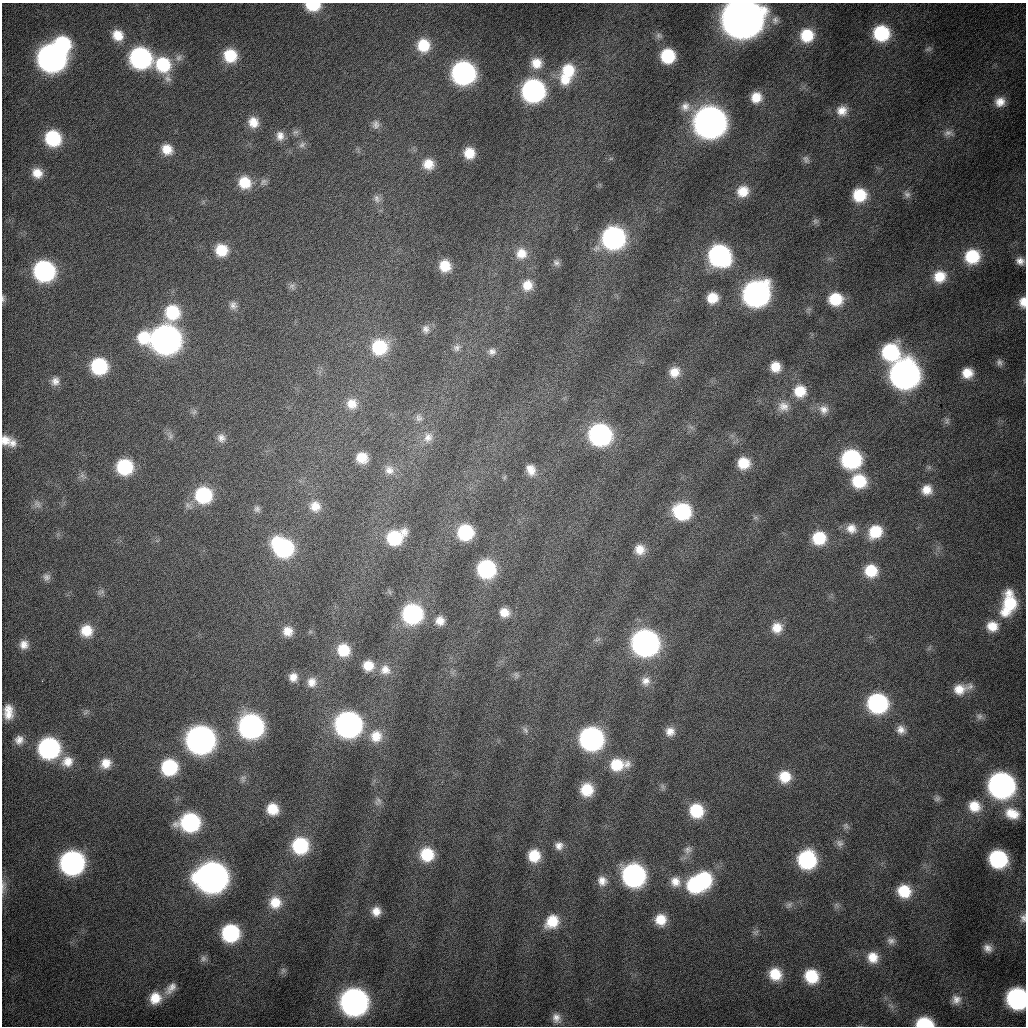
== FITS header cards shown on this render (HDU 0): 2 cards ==
NAXIS1  =                 1024
NAXIS2  =                 1024

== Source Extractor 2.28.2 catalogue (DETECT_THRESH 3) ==
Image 1024 x 1024 px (HDU 0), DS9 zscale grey, 1 PNG px = 1 image px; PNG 1028 x 1028 px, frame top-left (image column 1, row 1024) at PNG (2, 3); no overlay
Background 722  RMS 23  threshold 68.1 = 3 sigma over >= 5 px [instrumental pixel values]
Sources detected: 208; all 208 listed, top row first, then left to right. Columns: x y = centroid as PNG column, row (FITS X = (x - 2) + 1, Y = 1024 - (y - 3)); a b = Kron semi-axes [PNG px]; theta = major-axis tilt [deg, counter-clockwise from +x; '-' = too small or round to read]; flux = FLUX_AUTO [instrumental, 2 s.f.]
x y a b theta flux
313 6 13 8 0 4.5e+04
742 18 17 16 - 7.4e+06
775 20 12 9 79 9.8e+03
881 33 15 14 - 9.9e+04
118 35 14 12 -49 2.8e+04
807 35 13 13 - 5.0e+04
659 36 10 7 -27 5.5e+03
62 44 15 13 -36 1.1e+05
423 45 14 14 - 4.8e+04
928 49 10 6 26 4.3e+03
230 56 14 13 - 5.5e+04
668 56 11 11 - 7.7e+04
51 58 16 15 - 1.2e+06
140 58 14 14 - 3.7e+05
179 58 11 8 75 9.2e+03
536 63 14 14 - 2.6e+04
163 65 20 15 -63 8.9e+04
568 70 18 17 - 5.8e+04
463 73 14 14 - 5.3e+05
565 79 15 15 - 3.6e+04
533 90 14 14 - 4.8e+05
756 97 12 11 - 2.7e+04
1000 102 13 12 - 1.8e+04
685 107 14 13 - 1.6e+04
842 111 14 12 18 2.0e+04
253 122 13 12 - 2.3e+04
710 122 16 15 - 2.2e+06
376 125 12 10 -89 8.8e+03
295 132 9 6 15 5.2e+03
948 133 14 8 -3 9.0e+03
280 136 13 10 -86 1.3e+04
53 138 14 13 - 1.0e+05
302 145 11 6 37 6.1e+03
167 149 13 12 - 2.5e+04
469 153 10 10 - 2.9e+04
806 159 12 7 -60 5.9e+03
428 164 12 12 - 2.5e+04
37 173 11 10 - 2.0e+04
264 182 10 9 - 6.6e+03
245 183 13 12 - 4.0e+04
743 191 14 12 28 3.0e+04
907 194 10 8 -49 7.2e+03
859 195 12 12 - 5.7e+04
377 199 12 8 -75 8.3e+03
815 221 8 7 - 4.3e+03
613 238 14 14 - 4.4e+05
221 250 12 12 - 4.1e+04
521 253 15 14 - 2.6e+04
719 256 15 14 - 3.9e+05
972 256 14 13 - 7.2e+04
1020 261 9 8 - 1.0e+04
556 263 10 8 -43 6.2e+03
445 266 11 10 - 3.3e+04
44 271 14 13 - 3.2e+05
940 277 14 13 - 3.4e+04
527 285 14 13 - 2.6e+04
292 286 9 8 - 5.3e+03
756 294 16 14 37 8.5e+05
712 298 11 10 - 3.1e+04
3 299 10 5 -86 3.5e+03
835 299 12 11 - 5.5e+04
1023 302 12 8 90 1.7e+04
233 305 12 11 - 9.7e+03
172 312 16 14 82 7.9e+04
426 329 11 9 88 8.1e+03
144 338 15 14 - 5.0e+04
165 339 16 15 - 1.4e+06
379 347 15 14 - 8.6e+04
456 348 10 9 - 7.3e+03
492 351 11 9 0 8.2e+03
890 352 14 14 - 1.4e+05
999 362 9 8 - 6.0e+03
99 366 13 12 - 1.2e+05
775 367 10 10 - 2.6e+04
674 372 12 12 - 2.2e+04
967 373 11 10 - 2.6e+04
905 374 16 15 - 1.5e+06
55 381 12 11 - 1.2e+04
800 391 15 14 - 4.0e+04
352 404 13 13 - 2.1e+04
783 407 17 15 -2 2.0e+04
824 409 14 13 - 1.6e+04
194 412 9 6 44 4.6e+03
419 418 10 9 - 7.1e+03
947 421 10 6 89 5.0e+03
600 435 14 13 - 4.1e+05
170 436 12 7 -79 6.7e+03
428 437 14 12 57 1.6e+04
221 438 12 10 -59 9.9e+03
5 440 13 12 - 1.7e+04
13 443 12 10 77 1.2e+04
362 458 11 10 - 3.0e+04
851 459 13 13 - 2.5e+05
744 463 12 11 - 3.8e+04
125 467 13 13 - 1.1e+05
389 470 13 12 - 1.4e+04
531 470 13 9 -66 1.7e+04
82 475 7 6 - 5.0e+03
505 477 7 4 70 2.1e+03
859 481 14 13 - 6.9e+04
927 490 12 11 - 2.0e+04
203 495 14 14 - 1.2e+05
37 504 12 9 -47 8.3e+03
315 506 13 13 - 2.1e+04
257 509 9 8 - 5.3e+03
682 511 14 13 - 1.4e+05
755 518 7 4 19 2.6e+03
851 528 14 13 - 1.8e+04
404 532 11 10 - 1.2e+04
465 532 12 12 - 1.1e+05
875 532 14 12 43 5.1e+04
394 538 14 13 - 8.2e+04
819 538 13 12 - 6.1e+04
283 547 18 13 -38 2.3e+05
640 549 12 11 - 2.0e+04
486 569 13 12 - 1.8e+05
871 571 12 12 - 4.9e+04
46 577 10 10 - 7.5e+03
101 592 12 4 19 4.0e+03
1009 604 29 15 78 8.9e+04
504 612 11 10 - 1.9e+04
412 614 13 13 - 2.6e+05
440 621 10 10 - 1.5e+04
992 626 14 13 - 2.7e+04
777 628 13 13 - 2.3e+04
86 631 13 13 - 3.3e+04
288 631 11 11 - 1.9e+04
645 643 15 14 - 1.0e+06
24 645 11 10 - 1.4e+04
343 650 13 12 - 4.4e+04
368 666 11 11 - 2.7e+04
385 670 15 14 - 1.9e+04
516 675 10 6 -68 4.1e+03
293 677 10 10 - 1.5e+04
646 681 12 12 - 1.4e+04
312 682 13 12 - 1.6e+04
959 689 17 13 16 2.7e+04
877 703 14 13 - 2.7e+05
8 712 15 9 -89 2.3e+04
86 712 9 4 36 3.8e+03
979 716 9 8 - 6.3e+03
348 724 15 14 - 8.9e+05
251 726 14 14 - 6.3e+05
525 730 10 6 -54 4.8e+03
901 730 12 10 -41 1.2e+04
670 732 11 10 - 1.4e+04
376 736 16 15 - 3.2e+04
591 739 14 14 - 5.6e+05
19 740 11 10 - 1.2e+04
200 740 15 15 - 1.3e+06
49 748 14 14 - 3.3e+05
67 761 16 15 - 2.4e+04
106 763 13 12 - 2.1e+04
627 764 13 10 60 1.1e+04
617 765 14 13 - 4.6e+04
169 767 13 13 - 1.2e+05
785 777 13 13 - 3.7e+04
243 779 11 8 74 6.2e+03
1001 785 15 14 - 8.6e+05
587 790 11 11 - 4.5e+04
937 799 9 7 23 4.5e+03
379 800 12 7 -62 6.9e+03
974 806 14 13 - 3.1e+04
272 809 12 11 - 3.4e+04
696 811 13 12 - 6.8e+04
1012 814 18 13 -21 3.1e+04
190 822 14 13 - 2.1e+05
846 826 10 8 -51 5.1e+03
840 843 11 9 -45 7.5e+03
300 846 14 14 - 1.2e+05
559 846 9 9 - 1.0e+04
688 850 12 10 53 9.5e+03
427 854 14 13 - 6.1e+04
534 856 11 11 - 3.9e+04
998 859 13 12 - 1.9e+05
807 860 14 13 - 1.8e+05
72 863 15 14 - 5.9e+05
633 875 14 14 - 4.9e+05
212 877 16 15 - 1.9e+06
703 880 16 14 -83 1.3e+05
602 881 12 11 - 1.4e+04
675 882 14 13 - 1.9e+04
695 885 15 12 -71 1.2e+05
3 887 20 6 84 9.1e+03
904 891 13 12 - 4.9e+04
275 902 14 14 - 3.1e+04
789 905 11 6 40 5.7e+03
837 905 7 4 -71 3.5e+03
376 911 10 9 - 1.6e+04
1023 918 12 9 86 8.2e+03
661 920 12 11 - 3.0e+04
552 921 15 13 46 4.2e+04
756 932 9 6 44 4.7e+03
230 933 13 12 - 1.6e+05
891 941 12 9 -20 8.1e+03
988 948 11 9 -42 1.1e+04
873 957 13 12 - 2.5e+04
203 959 9 9 - 5.7e+03
283 970 9 7 90 4.5e+03
775 974 14 13 - 4.1e+04
811 976 13 12 - 6.1e+04
171 988 19 10 49 1.6e+04
155 998 14 13 - 3.2e+04
1017 999 14 13 - 3.4e+05
956 1000 12 12 - 1.3e+04
354 1002 15 15 - 1.1e+06
556 1018 12 9 -75 1.1e+04
924 1023 13 8 -2 8.7e+04
At the frame edge (FLAGS 8, measured only in part): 9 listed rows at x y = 313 6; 742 18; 3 299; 1023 302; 5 440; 3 887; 1023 918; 1017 999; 924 1023